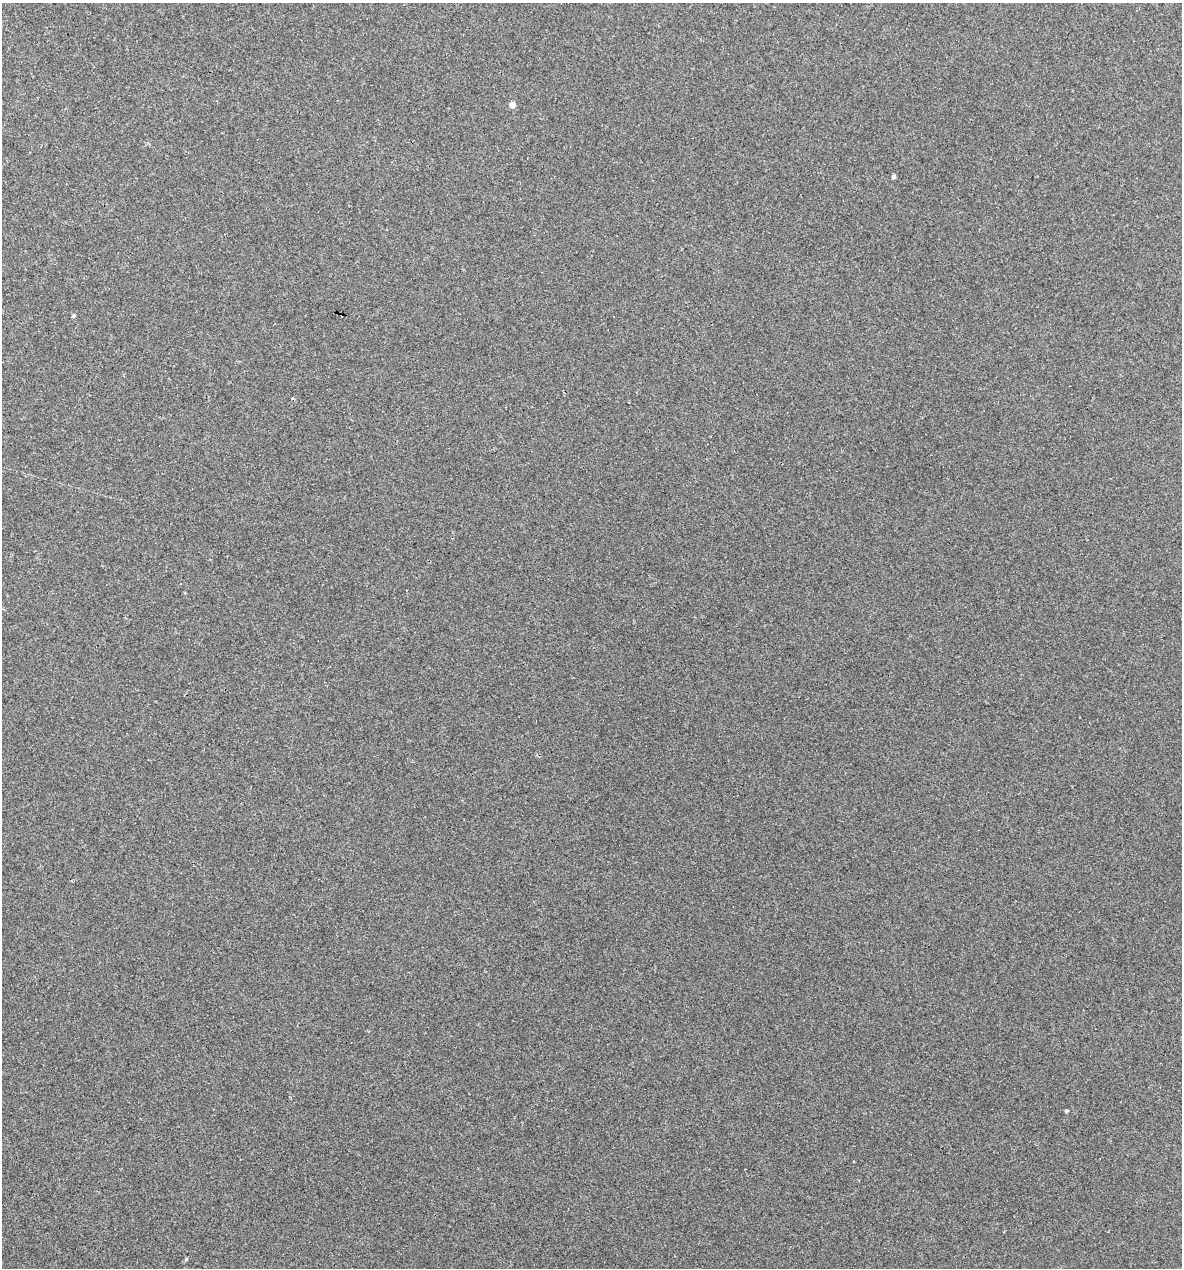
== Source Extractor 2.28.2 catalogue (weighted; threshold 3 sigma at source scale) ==
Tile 11 of 4 x 4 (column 3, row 3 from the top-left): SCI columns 2602-3781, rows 1267-2532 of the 5084 x 5064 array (HDU 1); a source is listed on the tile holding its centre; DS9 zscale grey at full resolution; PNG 1184 x 1270 px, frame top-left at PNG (2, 3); no overlay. Shown black and unused: <1% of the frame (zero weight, under 3 of 4 exposures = <1% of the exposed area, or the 3 px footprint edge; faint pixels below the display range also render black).
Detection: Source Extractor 2.28.2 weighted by HDU 2 'WHT'; one run over the whole footprint, this tile lists its part. Background 0.0888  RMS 0.0058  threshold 0.026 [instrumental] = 3 sigma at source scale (4.5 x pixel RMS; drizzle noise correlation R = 1.50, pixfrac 1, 0.05/0.05 arcsec/px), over >= 5 px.
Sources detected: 7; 1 cosmic-ray / hot-pixel residue — not listed; the other 6 listed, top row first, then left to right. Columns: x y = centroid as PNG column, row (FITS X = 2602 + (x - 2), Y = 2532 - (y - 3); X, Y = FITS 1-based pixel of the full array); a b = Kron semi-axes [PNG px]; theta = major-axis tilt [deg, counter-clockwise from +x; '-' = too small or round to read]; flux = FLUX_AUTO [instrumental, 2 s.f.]
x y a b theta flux
512 105 5 5 - 5
893 177 4 4 - 1.5
73 316 5 4 - 0.87
292 398 4 3 - 0.57
1066 1111 3 3 - 0.93
186 1259 4 4 - 0.71